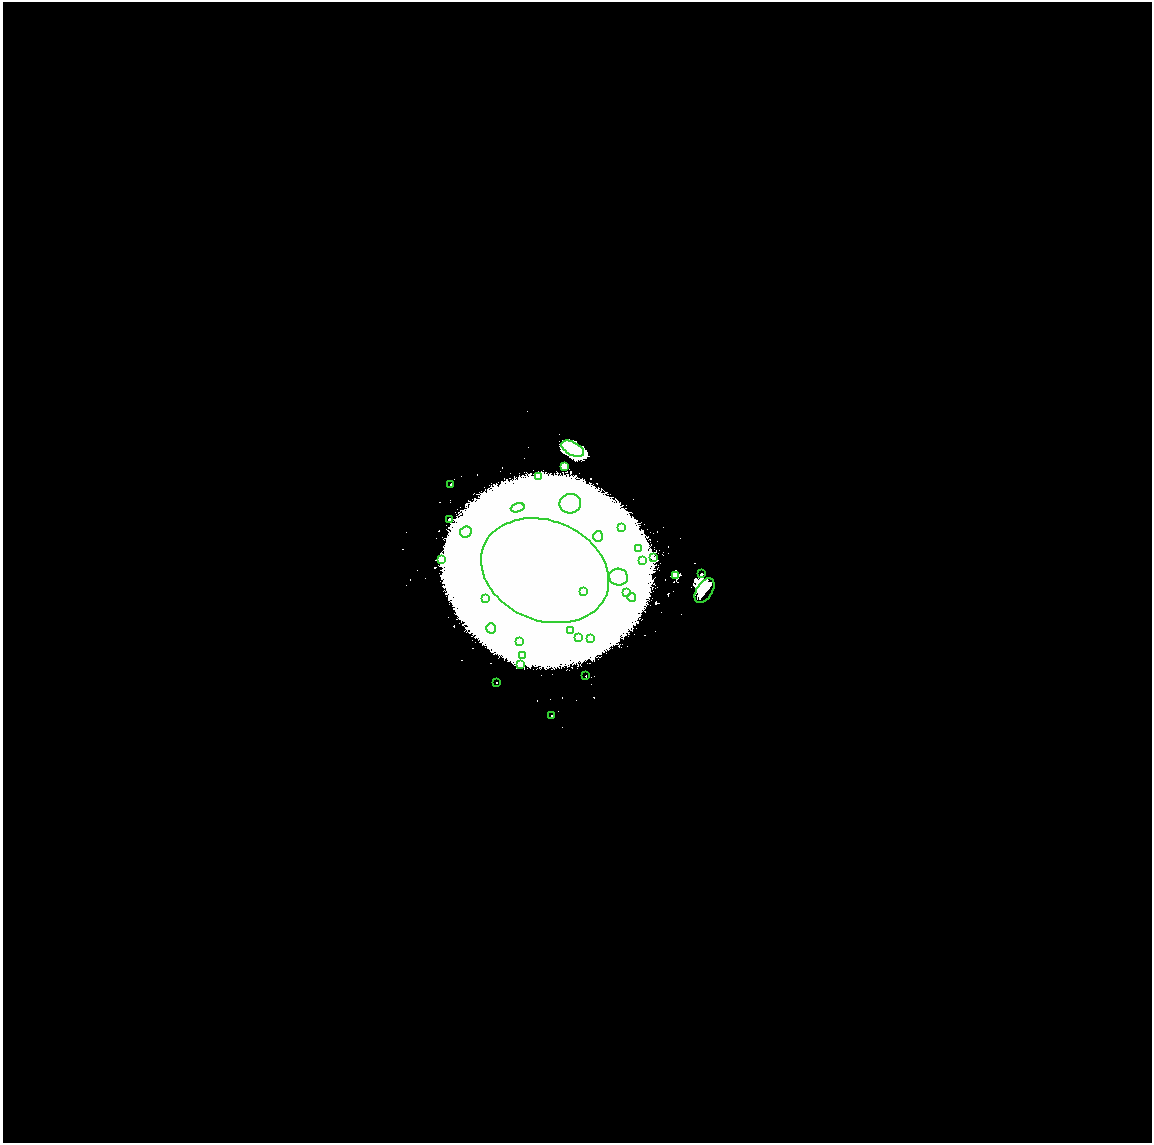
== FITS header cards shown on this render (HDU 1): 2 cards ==
NAXIS1  =                 2299
NAXIS2  =                 2282

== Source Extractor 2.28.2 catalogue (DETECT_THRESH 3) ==
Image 2299 x 2282 px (HDU 1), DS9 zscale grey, zoomed out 1/2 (1 PNG px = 2 x 2 image px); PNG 1154 x 1145 px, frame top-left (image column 2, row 2282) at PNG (3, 2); each listed source drawn as its Kron ellipse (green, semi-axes under 4 px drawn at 4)
Background 6.18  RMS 0.76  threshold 2.29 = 3 sigma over >= 5 px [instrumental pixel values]
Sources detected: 36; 3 cannot appear on this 1/2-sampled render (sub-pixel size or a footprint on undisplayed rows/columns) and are neither listed nor drawn; the other 33 listed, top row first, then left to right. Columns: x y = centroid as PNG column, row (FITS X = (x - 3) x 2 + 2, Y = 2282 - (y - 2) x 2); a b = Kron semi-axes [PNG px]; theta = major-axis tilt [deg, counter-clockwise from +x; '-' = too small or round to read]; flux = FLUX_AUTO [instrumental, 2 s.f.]
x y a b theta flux
573 449 12 6 -29 1.1e+04
564 466 4 3 - 2.3e+02
538 476 2 2 - 3.8e+02
451 484 2 2 - 3.9e+02
570 504 11 10 - 1.6e+03
518 508 7 4 17 4.4e+02
450 520 2 2 - 5.7e+02
622 527 3 3 - 1.1e+02
466 532 6 5 - 5.2e+02
598 536 5 5 - 6.2e+02
638 548 2 2 - 7.3e+01
653 557 2 1 - 4.3e+01
441 559 3 3 - 5.2e+03
643 561 2 2 - 1.2e+03
545 571 66 50 -22 1.0e+06
702 574 2 2 - 1.9e+02
676 575 2 2 - 4.0e+03
618 577 9 8 - 1.4e+03
584 591 4 4 - 5.0e+04
704 591 14 8 57 1.0e+03
626 593 2 2 - 1.1e+03
632 597 4 4 - 2.1e+02
486 598 4 3 - 2.3e+02
491 628 5 4 - 5.4e+02
571 630 3 3 - 1.8e+02
578 638 3 3 - 2.4e+02
590 638 3 3 - 1.8e+02
519 641 3 3 - 1.1e+02
522 656 3 3 - 1.5e+02
520 665 3 3 - 1.4e+02
586 676 2 1 - 8.9e+01
496 682 2 2 - 3.4e+02
551 716 2 2 - 9.3e+01
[3 sub-pixel or undisplayed-footprint detections neither listed nor drawn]